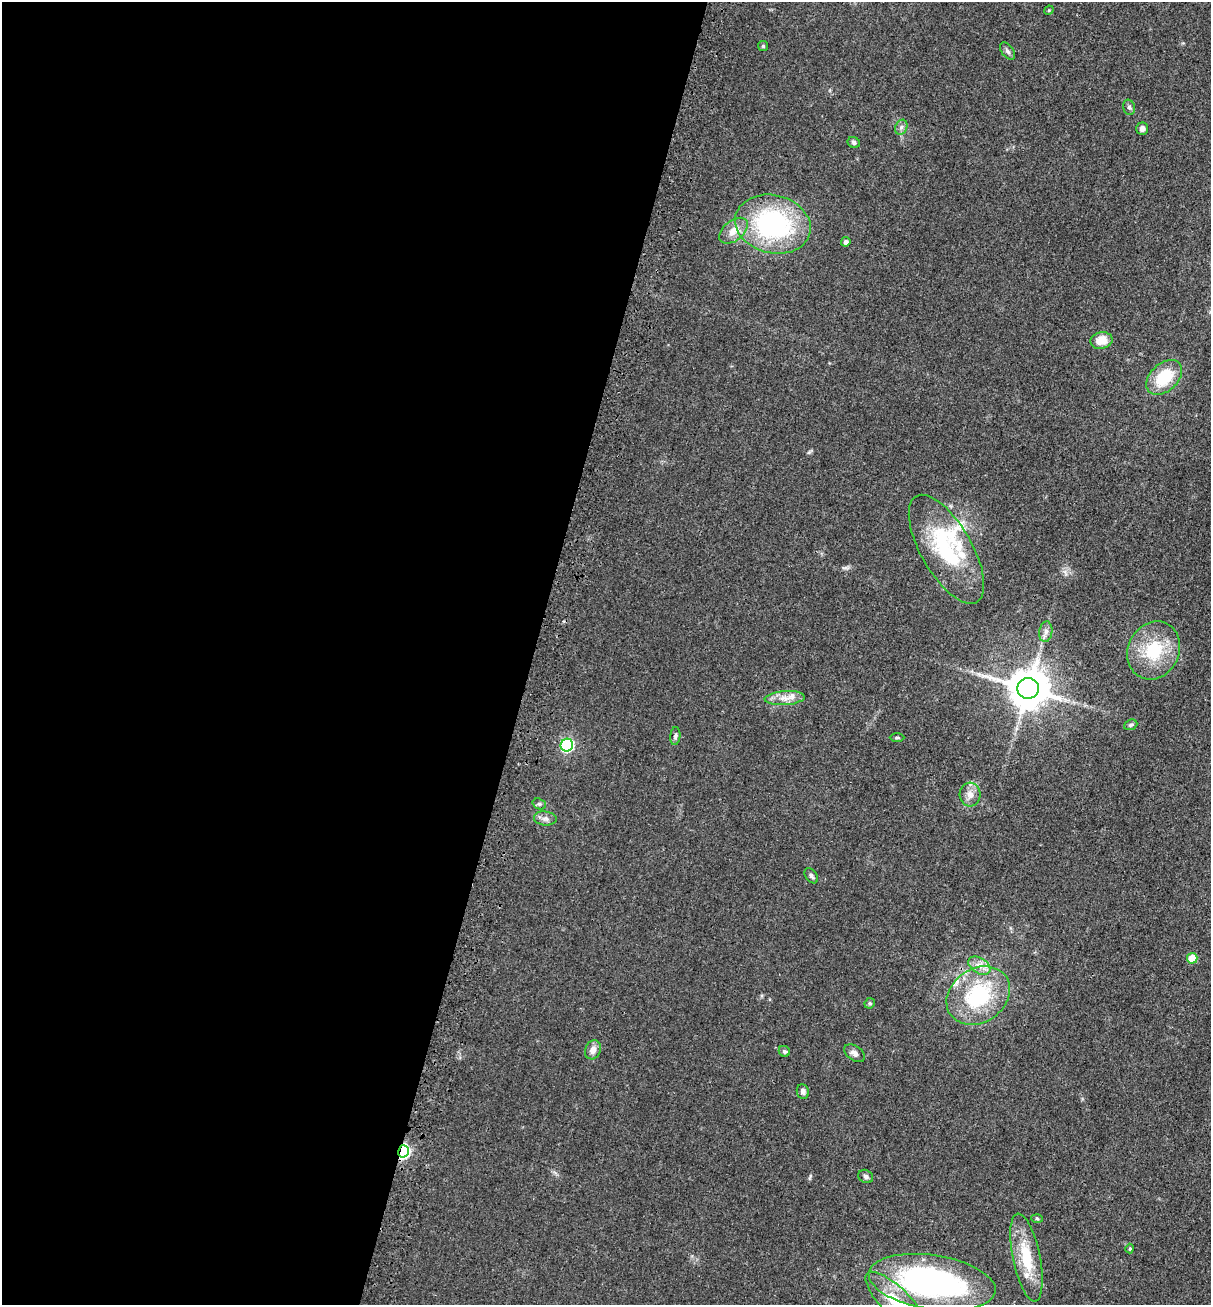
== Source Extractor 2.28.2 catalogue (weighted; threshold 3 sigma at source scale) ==
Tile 5 of 4 x 4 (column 1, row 2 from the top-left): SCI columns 206-1414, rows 2677-3979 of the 5369 x 5354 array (HDU 1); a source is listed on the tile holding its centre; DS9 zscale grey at full resolution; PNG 1213 x 1307 px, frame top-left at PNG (2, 2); each listed source drawn as its Kron ellipse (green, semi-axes under 4 px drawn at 4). Shown black and unused: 44% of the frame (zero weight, under 3 of 4 exposures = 6% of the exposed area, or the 3 px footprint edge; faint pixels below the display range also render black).
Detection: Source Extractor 2.28.2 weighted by HDU 2 'WHT'; one run over the whole footprint, this tile lists its part. Background 0.0449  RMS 0.005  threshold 0.0225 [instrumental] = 3 sigma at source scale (4.5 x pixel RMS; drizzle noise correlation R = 1.50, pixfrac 1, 0.05/0.05 arcsec/px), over >= 5 px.
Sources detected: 44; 1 long thin detection or spike segment (spike, bleed or trail) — neither listed nor drawn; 3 inside a brighter listed object's ellipse — not listed separately; the other 40 listed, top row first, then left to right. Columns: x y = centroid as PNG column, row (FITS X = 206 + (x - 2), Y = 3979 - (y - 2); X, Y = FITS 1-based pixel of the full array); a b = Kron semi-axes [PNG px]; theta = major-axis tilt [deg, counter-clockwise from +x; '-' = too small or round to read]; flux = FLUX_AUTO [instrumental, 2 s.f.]
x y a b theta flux
1049 10 5 4 - 0.5
763 46 5 5 - 0.6
1007 51 10 6 -53 1.4
1129 107 8 6 -75 1.1
901 127 8 6 68 1.4
1142 129 6 5 - 2.1
854 142 6 5 - 1.2
773 224 38 29 -14 77
734 231 16 10 39 6
846 242 5 4 - 1.7
1101 340 11 8 11 7.2
1164 377 21 13 43 18
946 549 61 25 -60 46
1046 632 10 6 81 2.2
1154 650 30 25 64 24
1028 688 10 10 - 1700
785 698 20 7 3 4.9
1131 725 7 5 22 0.88
675 736 9 5 84 1.2
897 738 7 3 0 0.67
567 745 6 6 - 69
970 794 12 10 -86 3.8
539 804 7 5 -20 0.93
545 818 11 7 -6 2.2
811 876 8 5 -54 1.3
1192 958 5 5 - 9.4
979 966 12 7 -31 3.8
978 996 34 27 34 43
870 1003 5 5 - 0.96
593 1050 10 7 66 3.1
784 1051 6 5 - 1
854 1053 11 7 -35 2.2
803 1091 7 6 - 1.5
403 1151 6 5 - 82
866 1176 8 6 -31 1.3
1037 1218 6 3 -3 0.58
1130 1249 5 4 - 0.65
1026 1257 45 13 -78 19
932 1282 64 27 -9 130
896 1302 40 14 -45 19
Overlapping masked pixels (flux is a lower limit): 1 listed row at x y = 403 1151
Isophote crosses this tile's border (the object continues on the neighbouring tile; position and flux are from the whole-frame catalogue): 1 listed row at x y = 896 1302